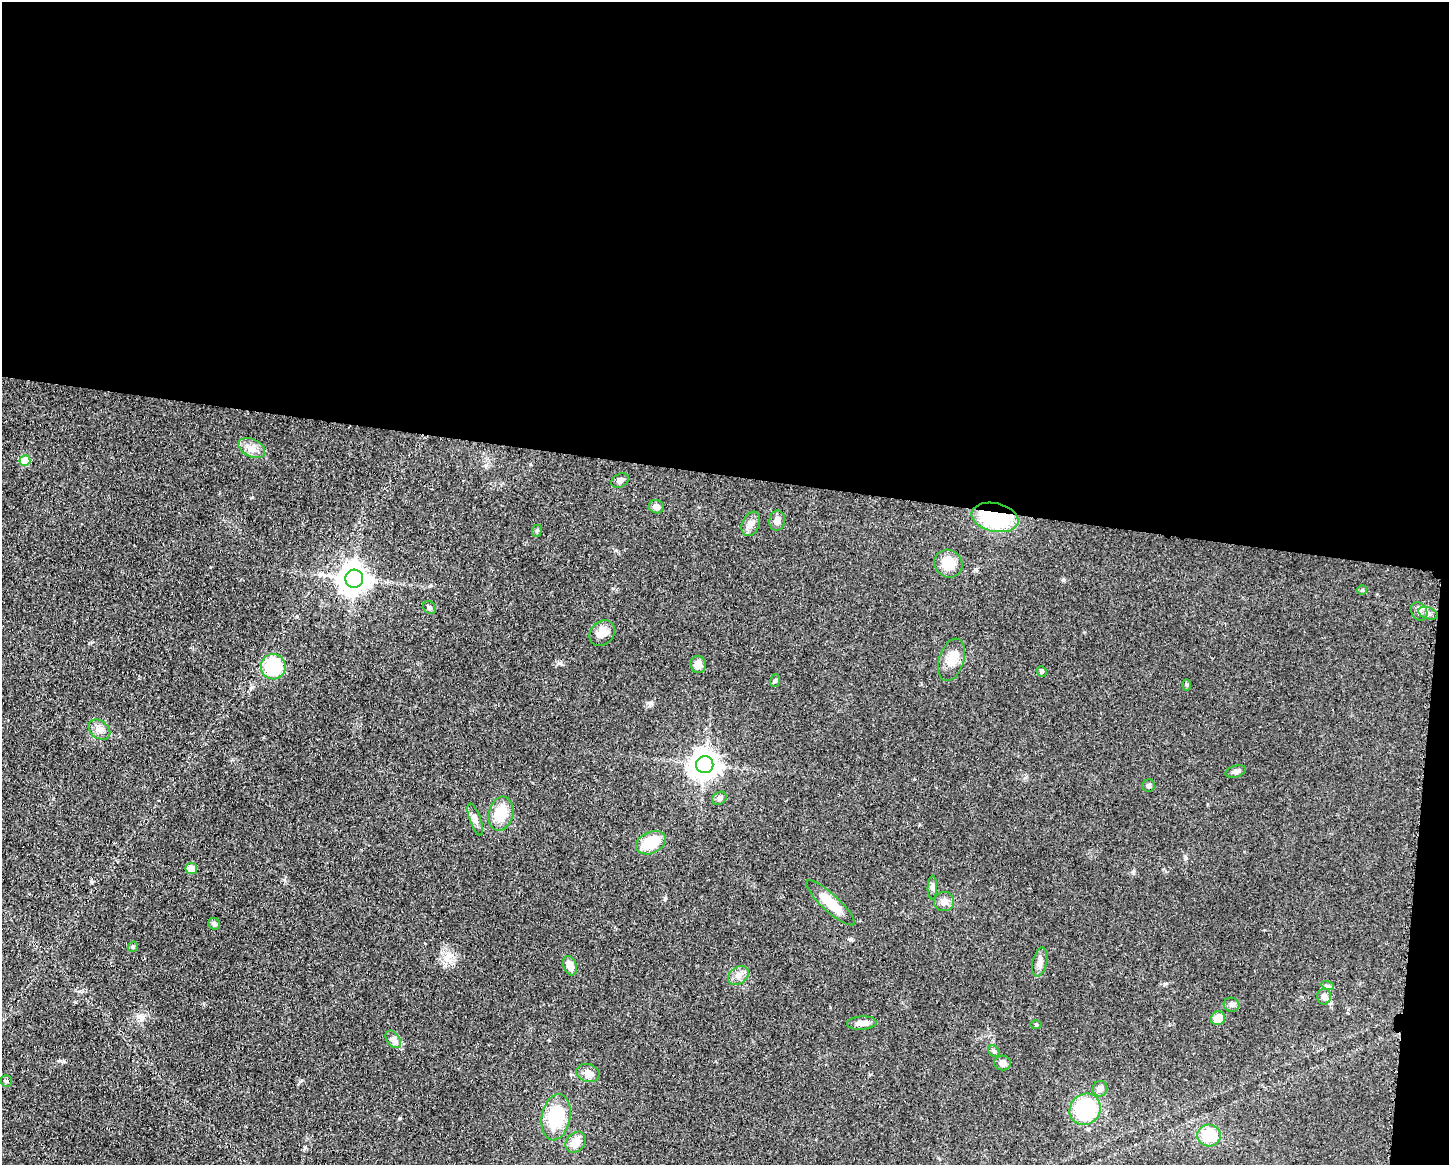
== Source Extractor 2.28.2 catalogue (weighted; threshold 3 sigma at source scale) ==
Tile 3 of 3 x 4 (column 3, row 1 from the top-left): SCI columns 3125-4571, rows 3492-4654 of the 4683 x 4655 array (HDU 1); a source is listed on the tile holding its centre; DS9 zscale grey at full resolution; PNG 1451 x 1167 px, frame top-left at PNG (2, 2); each listed source drawn as its Kron ellipse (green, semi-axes under 4 px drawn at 4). Shown black and unused: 42% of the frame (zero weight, under 3 of 5 exposures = <1% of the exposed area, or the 3 px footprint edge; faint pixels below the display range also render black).
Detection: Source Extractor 2.28.2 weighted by HDU 2 'WHT'; one run over the whole footprint, this tile lists its part. Background 0.0606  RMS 0.0057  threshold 0.0255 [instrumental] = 3 sigma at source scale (4.5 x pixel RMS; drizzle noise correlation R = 1.50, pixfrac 1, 0.05/0.05 arcsec/px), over >= 5 px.
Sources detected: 55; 1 inside a brighter listed object's ellipse — not listed separately; the other 54 listed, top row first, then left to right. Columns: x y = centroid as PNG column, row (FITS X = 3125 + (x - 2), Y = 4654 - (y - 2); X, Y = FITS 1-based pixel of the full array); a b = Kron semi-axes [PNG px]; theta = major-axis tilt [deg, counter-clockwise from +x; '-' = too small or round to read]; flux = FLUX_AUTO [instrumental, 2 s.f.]
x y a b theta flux
252 448 14 9 -25 4.5
25 461 5 5 - 13
620 481 9 6 30 2.8
656 507 8 6 -19 2.8
995 517 24 14 -13 43
777 521 10 8 83 3.1
751 524 13 8 66 3.6
537 531 6 4 68 0.79
948 564 14 13 - 12
354 579 9 9 - 750
1362 590 5 5 - 0.69
430 608 7 5 -46 1.4
1419 611 10 7 -58 2.7
1428 613 10 6 -20 2
602 633 14 11 42 6
952 660 22 12 72 7.3
698 664 9 7 -73 4.6
273 667 13 12 - 35
1042 671 5 5 - 1.2
775 681 6 5 - 1
1187 685 6 4 90 0.65
99 730 12 8 -38 3.5
705 765 8 8 - 650
1236 772 10 5 16 1.9
1149 786 6 6 - 1.4
720 798 8 6 32 1.4
501 814 17 12 76 14
475 819 17 5 -70 2.7
651 843 16 10 26 18
191 868 6 6 - 6.4
932 888 12 5 89 1.7
944 902 10 9 - 3.4
830 903 32 8 -43 16
214 924 6 5 - 1.5
133 947 5 4 - 0.81
1040 962 15 7 77 2.9
570 966 10 6 -69 5
738 975 11 8 39 3.7
1328 986 6 4 -17 0.9
1324 997 8 7 - 2.5
1231 1005 8 7 - 1.6
1218 1018 7 7 - 7.9
862 1023 15 6 3 3.7
1036 1025 6 4 -1 0.64
393 1039 10 6 -52 2.3
994 1051 6 5 - 1
1003 1063 8 7 - 2.4
588 1073 12 8 -17 4.3
6 1081 6 5 - 0.96
1100 1089 8 7 - 2.6
1085 1109 16 15 - 43
556 1117 23 14 79 28
1209 1135 12 11 - 15
576 1142 11 9 50 6.6
Overlapping masked pixels (flux is a lower limit): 1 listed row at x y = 995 517
Unlisted compact peaks at least as high as the median listed source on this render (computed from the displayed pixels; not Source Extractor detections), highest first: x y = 1063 580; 665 898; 650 703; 92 882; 1186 858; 450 961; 302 1080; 613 588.